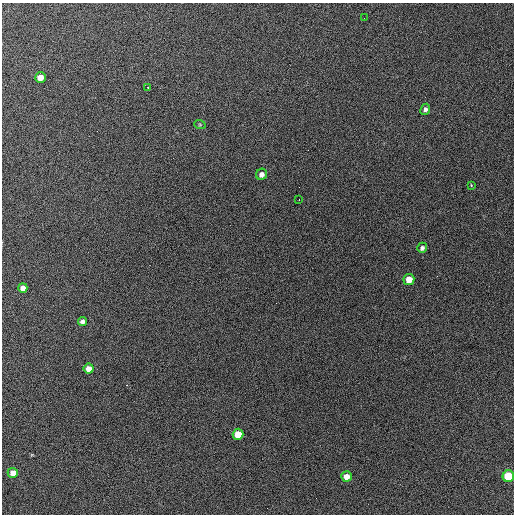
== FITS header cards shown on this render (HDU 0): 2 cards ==
NAXIS1  =                  512 / Axis length
NAXIS2  =                  512 / Axis length

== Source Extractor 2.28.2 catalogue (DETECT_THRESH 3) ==
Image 512 x 512 px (HDU 0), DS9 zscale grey, 1 PNG px = 1 image px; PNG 516 x 516 px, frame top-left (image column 1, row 512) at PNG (2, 3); each listed source drawn as its Kron ellipse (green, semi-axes under 4 px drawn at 4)
Background 765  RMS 28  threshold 85.3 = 3 sigma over >= 5 px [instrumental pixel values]
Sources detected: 17; all 17 listed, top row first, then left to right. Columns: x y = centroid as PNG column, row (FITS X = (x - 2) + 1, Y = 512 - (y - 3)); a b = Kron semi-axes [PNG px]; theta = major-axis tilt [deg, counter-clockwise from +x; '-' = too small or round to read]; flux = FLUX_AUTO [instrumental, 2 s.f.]
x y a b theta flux
364 18 3 2 - 1500
40 77 5 5 - 21000
148 87 2 2 - 1100
425 109 6 4 65 4800
200 125 6 4 -19 2100
261 174 6 5 - 8400
471 185 3 3 - 5400
299 200 2 2 - 1200
422 248 5 4 - 4500
409 279 5 5 - 23000
23 288 5 4 - 9700
82 322 5 4 - 7400
89 369 5 5 - 13000
238 434 5 5 - 31000
13 473 5 5 - 15000
346 476 5 5 - 15000
508 476 6 5 - 90000
At the frame edge (FLAGS 8, measured only in part): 1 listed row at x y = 508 476